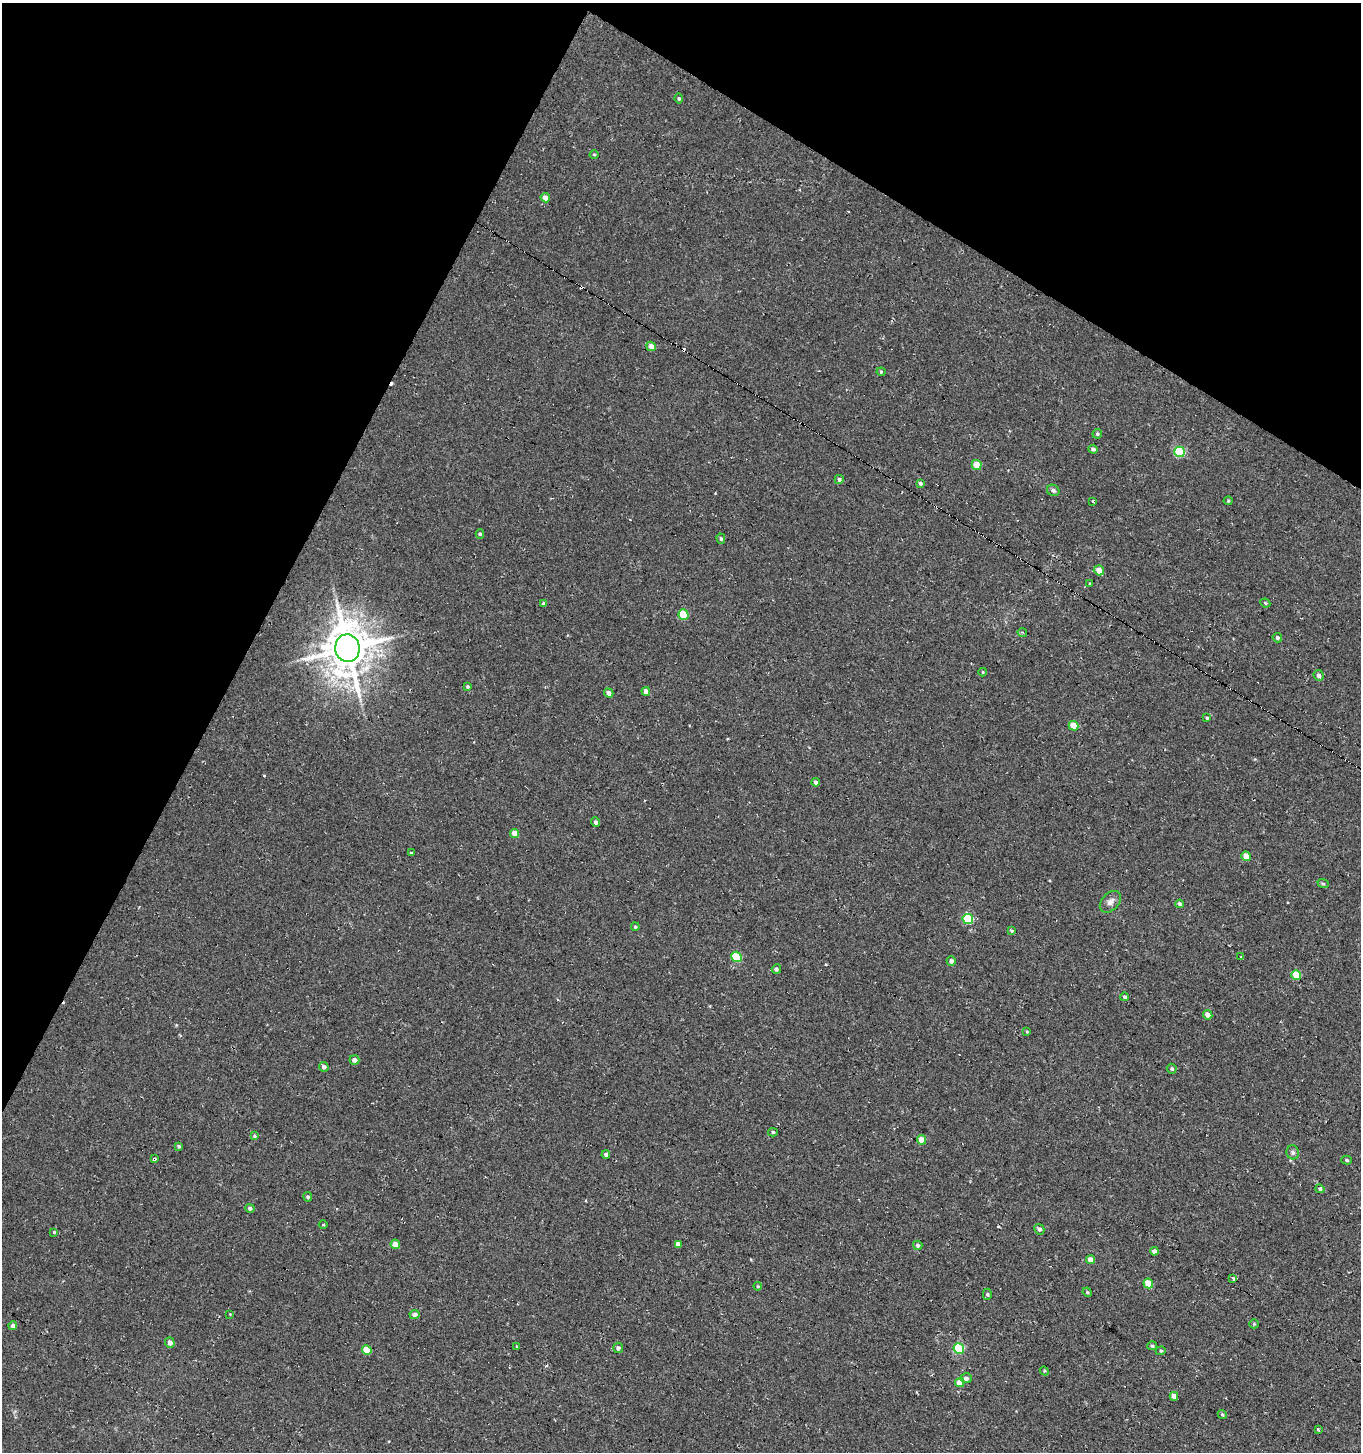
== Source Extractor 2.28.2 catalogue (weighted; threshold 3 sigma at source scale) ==
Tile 2 of 4 x 4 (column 2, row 1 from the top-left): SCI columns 1608-2966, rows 4358-5807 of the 5950 x 5842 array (HDU 1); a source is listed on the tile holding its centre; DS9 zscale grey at full resolution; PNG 1363 x 1454 px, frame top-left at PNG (2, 3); each listed source drawn as its Kron ellipse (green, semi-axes under 4 px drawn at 4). Shown black and unused: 26% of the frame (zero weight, under 2 of 3 exposures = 3% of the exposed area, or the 3 px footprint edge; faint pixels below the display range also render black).
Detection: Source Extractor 2.28.2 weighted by HDU 2 'WHT'; one run over the whole footprint, this tile lists its part. Background 0.00441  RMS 0.005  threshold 0.0225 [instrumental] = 3 sigma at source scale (4.5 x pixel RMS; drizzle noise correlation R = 1.50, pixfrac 1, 0.0396/0.0396 arcsec/px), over >= 5 px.
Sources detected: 102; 8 cosmic-ray / hot-pixel residue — neither listed nor drawn; the other 94 listed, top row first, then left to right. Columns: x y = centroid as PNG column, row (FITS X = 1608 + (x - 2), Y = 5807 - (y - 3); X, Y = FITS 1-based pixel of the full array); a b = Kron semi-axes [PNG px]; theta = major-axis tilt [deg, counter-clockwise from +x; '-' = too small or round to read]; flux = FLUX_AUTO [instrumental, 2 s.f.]
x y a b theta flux
679 98 5 4 - 0.86
594 154 4 3 - 0.44
545 198 5 4 - 2.6
651 346 5 4 - 3.3
881 372 4 3 - 0.59
1097 434 5 4 - 0.81
1093 449 4 4 - 1.3
1180 452 5 5 - 26
977 465 5 4 - 8.7
839 479 4 4 - 1.1
920 483 4 3 - 1.1
1053 490 6 5 - 1
1093 501 3 3 - 1.5
1228 501 4 4 - 0.54
480 534 5 4 - 0.74
721 539 5 4 - 0.7
1099 570 5 5 - 4.7
1090 584 3 3 - 1.6
1265 603 5 4 - 0.63
543 604 4 4 - 1.2
683 614 5 5 - 17
1022 632 5 3 - 0.64
1277 638 5 4 - 1.1
347 648 14 12 -82 1900
983 672 4 4 - 0.54
1319 675 5 5 - 1.5
468 686 4 4 - 0.78
646 691 4 4 - 3
609 693 5 4 - 2
1207 718 4 4 - 0.59
1074 726 5 4 - 7.3
816 782 4 4 - 1.4
596 822 5 4 - 1.3
515 833 4 4 - 4.7
411 853 3 3 - 0.68
1246 856 4 4 - 6.8
1323 883 6 3 -20 0.69
1110 902 12 8 47 2.7
1180 904 4 4 - 1.4
968 919 5 5 - 22
635 927 4 3 - 0.6
1011 930 4 3 - 3.4
736 957 5 5 - 21
1241 957 3 3 - 0.73
951 961 5 4 - 1.6
776 969 5 4 - 1.2
1296 975 5 4 - 13
1125 997 4 3 - 1.1
1208 1015 5 4 - 3.1
1027 1032 4 3 - 0.55
354 1060 5 5 - 2.5
324 1067 5 4 - 1.5
1172 1069 5 4 - 0.86
773 1132 5 4 - 0.81
254 1136 4 4 - 0.73
922 1140 5 4 - 7.1
179 1146 4 3 - 0.67
1293 1152 7 6 - 1.2
606 1154 4 3 - 1.5
154 1159 4 3 - 1.8
1346 1160 5 4 - 0.87
1320 1189 4 4 - 1.1
308 1197 5 4 - 0.95
250 1208 5 4 - 1.3
323 1225 4 3 - 0.46
1039 1229 5 5 - 1.3
54 1232 4 4 - 0.57
395 1244 5 4 - 4.1
678 1244 4 4 - 2.3
918 1245 5 4 - 1.2
1154 1251 4 4 - 2.7
1090 1260 4 4 - 3.6
1233 1278 4 3 - 1.9
1148 1283 5 4 - 9.8
758 1286 4 4 - 0.43
1087 1292 5 4 - 0.52
987 1294 6 4 -90 0.78
230 1314 3 3 - 0.34
414 1314 5 4 - 1.9
1254 1324 5 4 - 0.58
13 1326 4 4 - 1.8
170 1343 5 4 - 2.1
517 1346 4 3 - 0.42
1152 1346 5 4 - 0.94
618 1348 5 5 - 1.4
959 1348 5 5 - 29
367 1350 5 4 - 9.3
1161 1351 5 4 - 0.78
1044 1371 5 4 - 0.57
966 1378 5 5 - 1.5
960 1383 4 4 - 6.3
1174 1396 4 4 - 3.2
1222 1415 5 4 - 0.69
1318 1430 3 3 - 1.3
Overlapping masked pixels (flux is a lower limit): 1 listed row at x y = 154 1159